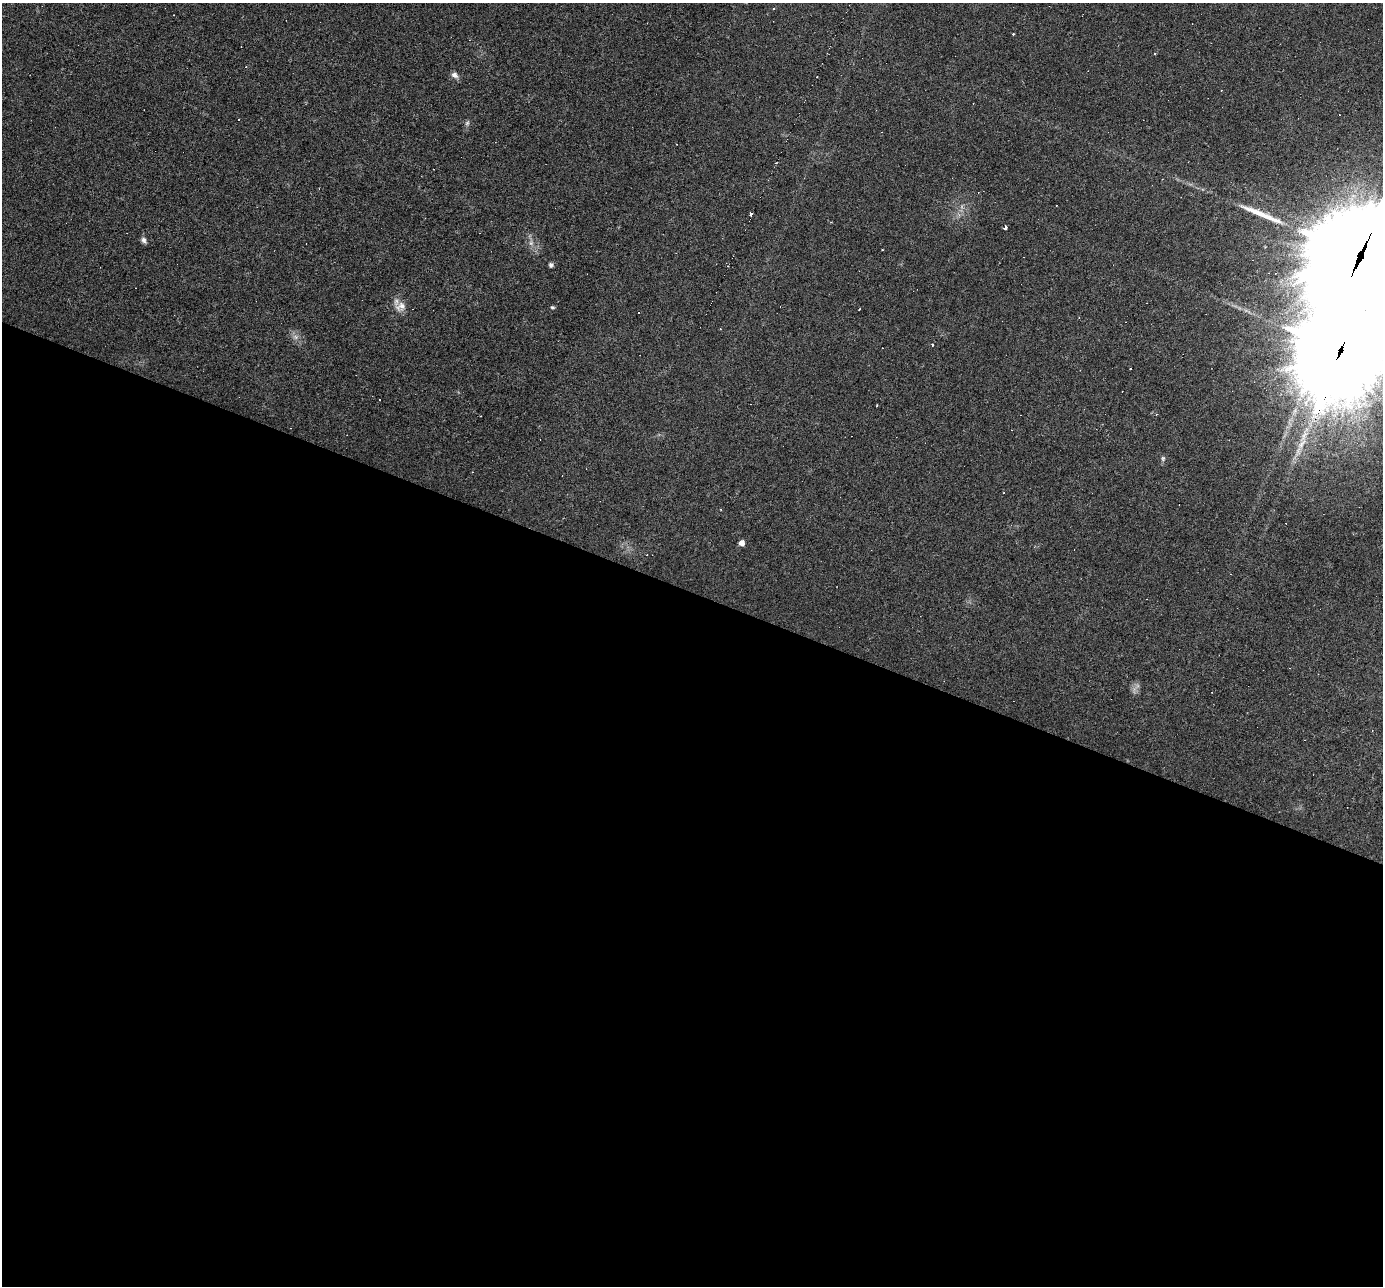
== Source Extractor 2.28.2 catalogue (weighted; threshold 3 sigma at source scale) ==
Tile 14 of 4 x 4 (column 2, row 4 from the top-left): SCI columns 1382-2762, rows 142-1425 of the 5556 x 5578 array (HDU 1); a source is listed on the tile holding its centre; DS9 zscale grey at full resolution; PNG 1385 x 1288 px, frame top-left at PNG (2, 3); no overlay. Shown black and unused: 54% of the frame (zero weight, under 3 of 6 exposures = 2% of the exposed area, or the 3 px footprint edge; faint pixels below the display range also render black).
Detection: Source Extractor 2.28.2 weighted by HDU 2 'WHT'; one run over the whole footprint, this tile lists its part. Background -0.17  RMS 0.0059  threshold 0.0241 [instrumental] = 3 sigma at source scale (4.09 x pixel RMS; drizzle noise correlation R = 1.36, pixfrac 0.8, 0.05/0.05 arcsec/px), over >= 5 px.
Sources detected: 39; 1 too faint to see at this stretch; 18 cosmic-ray / hot-pixel residue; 1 long thin detection or spike segment (spike, bleed or trail) — not listed; the other 19 listed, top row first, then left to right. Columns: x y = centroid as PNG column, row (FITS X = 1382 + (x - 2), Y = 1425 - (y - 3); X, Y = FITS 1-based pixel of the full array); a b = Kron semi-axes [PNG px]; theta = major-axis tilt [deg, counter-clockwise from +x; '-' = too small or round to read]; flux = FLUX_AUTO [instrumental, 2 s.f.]
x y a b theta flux
774 8 4 2 - 0.48
454 75 9 7 -28 2.4
817 77 2 2 - 0.47
467 123 7 5 46 1.1
751 214 4 3 - 1.7
1005 228 5 3 - 1.6
144 240 9 6 -60 1.7
1361 255 46 28 63 27000
551 265 6 5 - 1.2
400 306 16 12 37 5.2
552 307 6 4 -13 0.76
859 309 3 2 - 0.4
639 312 2 2 - 0.44
932 345 3 3 - 1.3
1340 350 31 26 55 10000
379 400 3 2 - 0.57
877 405 3 2 - 0.48
1163 458 7 5 -90 1.1
742 543 5 5 - 3.4
Overlapping masked pixels (flux is a lower limit): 2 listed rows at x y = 1361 255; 1340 350
Isophote crosses this tile's border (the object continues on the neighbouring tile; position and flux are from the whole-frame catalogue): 2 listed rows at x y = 1361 255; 1340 350